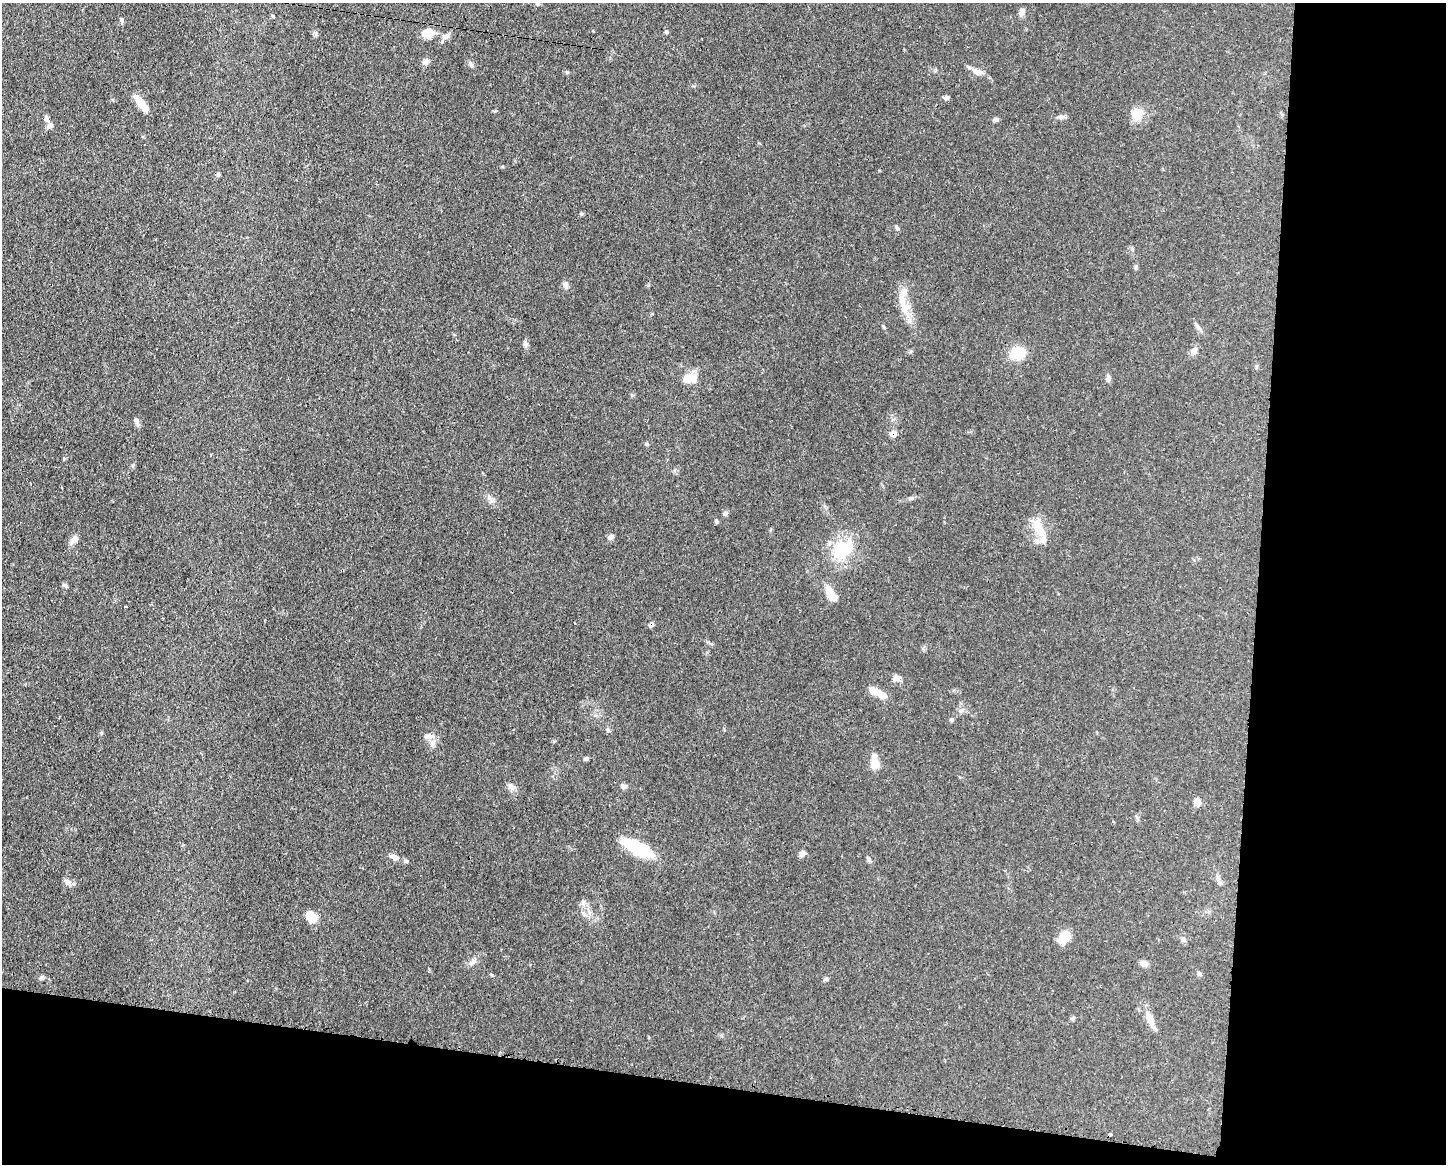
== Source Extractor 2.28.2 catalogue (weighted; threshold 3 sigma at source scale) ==
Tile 12 of 3 x 4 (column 3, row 4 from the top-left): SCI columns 3002-4445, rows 5-1166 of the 4672 x 4656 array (HDU 1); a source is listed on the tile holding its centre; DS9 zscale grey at full resolution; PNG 1448 x 1166 px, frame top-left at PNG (2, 3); no overlay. Shown black and unused: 20% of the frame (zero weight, under 3 of 4 exposures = <1% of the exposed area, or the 3 px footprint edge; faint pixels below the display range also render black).
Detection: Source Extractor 2.28.2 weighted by HDU 2 'WHT'; one run over the whole footprint, this tile lists its part. Background 0.0585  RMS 0.0042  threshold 0.019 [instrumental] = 3 sigma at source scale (4.5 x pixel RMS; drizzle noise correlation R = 1.50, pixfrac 1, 0.05/0.05 arcsec/px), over >= 5 px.
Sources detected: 63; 2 cosmic-ray / hot-pixel residue — not listed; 3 inside a brighter listed object's ellipse — not listed separately; the other 58 listed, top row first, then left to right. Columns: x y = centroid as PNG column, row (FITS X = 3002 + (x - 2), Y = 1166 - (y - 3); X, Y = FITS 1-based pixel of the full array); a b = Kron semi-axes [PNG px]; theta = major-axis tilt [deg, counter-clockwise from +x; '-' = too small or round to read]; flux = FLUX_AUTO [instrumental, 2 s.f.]
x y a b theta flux
1021 12 9 5 67 1.9
122 20 6 4 -72 0.63
666 32 5 4 - 0.61
315 33 6 5 - 0.82
428 33 12 10 -1 5.5
446 36 14 5 35 1.6
426 61 8 7 - 1.8
977 72 14 8 -24 3
946 98 7 5 12 0.98
141 103 21 6 -54 6.2
1137 114 17 14 41 5.2
1061 116 7 4 20 0.92
46 118 7 6 - 1.2
996 119 6 6 - 0.81
50 125 8 7 - 1.6
581 214 6 4 -1 0.49
897 228 7 4 -46 0.64
1136 267 6 4 72 0.58
565 284 8 7 - 1.5
902 300 26 10 -64 7.2
525 344 8 6 -71 1
1193 351 10 8 40 1.7
1018 353 15 12 18 11
687 378 20 11 40 4.5
1108 378 10 5 82 1.2
137 421 8 6 -83 1.2
893 434 8 6 0 2.5
491 500 9 4 -53 1.2
725 513 7 5 -89 0.89
716 521 5 5 - 0.55
1038 528 27 12 -68 7.3
610 537 7 6 - 1.3
74 539 13 7 44 2.1
842 549 28 21 5 16
65 585 7 5 -21 0.84
831 594 19 8 -54 5.8
574 623 3 2 - 0.32
896 678 11 8 7 1.9
875 690 18 9 -20 3.3
608 730 7 4 -46 0.69
428 736 12 8 -9 2.3
586 759 7 5 48 0.74
875 763 16 10 -88 4.2
511 787 10 6 -73 1.4
624 787 7 6 - 1
1197 801 9 7 -88 2.2
638 848 31 10 -26 25
802 854 9 6 48 1.4
394 857 12 7 -22 2
869 859 8 5 -46 0.85
68 882 10 7 -2 1.5
311 917 12 9 -45 5.8
1064 937 15 10 53 6.1
1183 939 6 6 - 0.88
473 962 11 5 48 1.4
1144 963 10 6 -21 1.8
41 978 8 5 40 0.73
1150 1018 19 8 -67 3.9
Overlapping masked pixels (flux is a lower limit): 1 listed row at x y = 893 434
Unlisted compact peaks at least as high as the median listed source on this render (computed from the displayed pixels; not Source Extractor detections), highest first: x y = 952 719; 471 65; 567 72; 826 979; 646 444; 492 975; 101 733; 962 710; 64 459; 912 498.